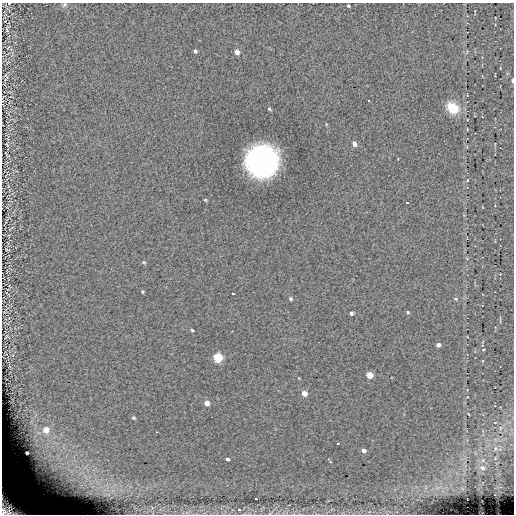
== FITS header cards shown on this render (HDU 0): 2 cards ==
NAXIS1  =                  512 / length of data axis 1
NAXIS2  =                  512 / length of data axis 2

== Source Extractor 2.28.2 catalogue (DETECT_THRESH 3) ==
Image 512 x 512 px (HDU 0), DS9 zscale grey, 1 PNG px = 1 image px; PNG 516 x 516 px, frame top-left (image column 1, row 512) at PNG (2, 3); no overlay
Background -0.0589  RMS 5.2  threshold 15.7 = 3 sigma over >= 5 px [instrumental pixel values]
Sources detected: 48; all 48 listed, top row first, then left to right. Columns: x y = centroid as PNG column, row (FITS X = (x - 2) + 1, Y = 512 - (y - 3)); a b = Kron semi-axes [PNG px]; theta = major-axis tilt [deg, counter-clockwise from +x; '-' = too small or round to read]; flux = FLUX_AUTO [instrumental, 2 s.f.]
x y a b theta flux
64 5 7 5 32 700
348 6 3 3 - 420
7 29 12 5 80 810
8 47 7 3 53 370
195 51 4 3 - 590
237 52 5 5 - 1600
6 76 9 4 -63 590
512 80 4 2 - 840
368 101 3 2 - 370
453 108 12 9 -41 10000
269 109 6 4 -37 440
467 129 3 2 - 220
354 144 6 4 -69 1300
7 145 7 3 -63 420
7 155 5 2 - 410
262 161 22 22 - 120000
467 180 5 4 - 380
205 200 4 4 - 390
407 203 3 3 - 780
144 262 6 4 -21 440
142 292 4 3 - 360
232 294 3 3 - 940
291 299 5 4 - 570
455 299 5 4 - 460
408 312 4 3 - 420
351 313 4 3 - 740
192 330 3 3 - 410
7 337 8 7 - 580
438 345 4 4 - 1300
484 349 3 3 - 690
218 357 5 5 - 23000
369 375 5 4 - 9000
304 393 5 4 - 2500
467 397 2 2 - 250
207 403 5 4 - 2600
134 418 4 4 - 490
46 430 9 8 - 5000
338 443 3 2 - 300
495 449 5 3 - 360
363 451 4 4 - 2000
27 453 4 3 - 730
44 457 23 22 - 20000
228 459 4 3 - 4300
330 461 6 3 -54 1200
482 468 6 5 - 820
256 499 2 2 - 340
10 507 26 16 -38 22000
239 510 3 3 - 640
At the frame edge (FLAGS 8, measured only in part): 3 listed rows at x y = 64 5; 512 80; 10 507